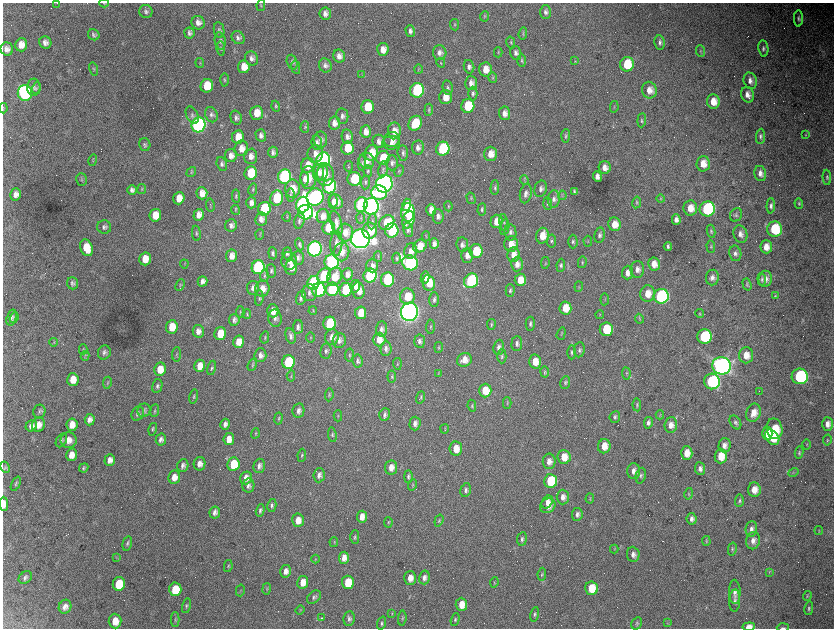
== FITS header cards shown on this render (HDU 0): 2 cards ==
NAXIS1  =                 1663 / length of data axis 1
NAXIS2  =                 1252 / length of data axis 2

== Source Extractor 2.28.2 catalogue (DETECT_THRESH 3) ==
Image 1663 x 1252 px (HDU 0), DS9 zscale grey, zoomed out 1/2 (1 PNG px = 2 x 2 image px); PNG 836 x 630 px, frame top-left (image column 2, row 1251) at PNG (3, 3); each listed source drawn as its Kron ellipse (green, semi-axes under 4 px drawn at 4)
Background 3840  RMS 69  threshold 207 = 3 sigma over >= 5 px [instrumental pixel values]
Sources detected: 565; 66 cannot appear on this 1/2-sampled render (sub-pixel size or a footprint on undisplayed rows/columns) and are neither listed nor drawn; the other 499 listed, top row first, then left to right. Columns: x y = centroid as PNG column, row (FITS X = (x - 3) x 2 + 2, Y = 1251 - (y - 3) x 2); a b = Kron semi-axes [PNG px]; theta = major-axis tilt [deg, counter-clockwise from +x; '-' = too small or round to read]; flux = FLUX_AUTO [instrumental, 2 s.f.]
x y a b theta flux
57 3 2 1 - 3.2e+03
104 3 4 3 - 1.1e+04
261 5 5 2 - 1.1e+04
146 11 7 6 - 3.9e+04
545 12 7 5 -90 4.4e+04
325 14 6 5 - 7.6e+04
484 16 5 3 - 1.4e+04
798 18 8 4 90 3.4e+04
198 23 7 6 - 7.6e+04
454 25 6 3 -84 1.4e+04
219 30 8 5 -80 3.5e+04
410 31 6 4 -74 5.1e+04
189 33 5 5 - 4.0e+04
523 34 6 3 84 1.8e+04
94 35 6 5 - 3.3e+04
238 38 7 6 - 4.9e+04
220 41 8 5 -78 4.7e+04
511 42 6 3 -76 1.8e+04
660 42 7 5 -81 4.3e+04
45 43 6 6 - 6.2e+04
21 45 6 6 - 1.3e+05
7 49 6 6 - 7.7e+04
221 49 7 4 -82 2.3e+04
383 49 6 5 - 1.1e+05
763 49 8 5 -81 3.8e+04
701 51 6 4 -84 2.0e+04
498 52 5 4 - 1.5e+04
440 53 7 6 - 6.9e+04
516 53 7 5 -74 5.0e+04
339 56 6 6 - 8.6e+04
252 58 7 6 - 5.8e+04
522 60 6 4 -90 2.2e+04
575 61 4 3 - 1.2e+04
292 62 7 5 -71 3.5e+04
200 63 5 2 - 1.1e+04
441 63 5 3 - 1.3e+04
627 64 7 7 - 4.7e+05
325 65 7 6 - 5.2e+04
244 67 6 6 - 2.0e+05
296 67 7 4 -79 2.9e+04
469 67 7 5 -76 5.2e+04
94 69 7 4 -74 1.9e+04
418 69 5 3 - 1.3e+04
486 69 7 6 - 1.7e+05
362 75 4 3 - 1.2e+04
493 78 5 3 - 1.6e+04
224 80 7 3 -90 1.9e+04
750 81 8 6 -72 7.5e+04
471 83 7 6 - 8.2e+04
207 86 7 6 - 3.9e+05
34 87 8 6 -89 5.3e+04
36 88 6 4 71 2.3e+04
448 88 7 5 -80 3.5e+04
417 90 7 7 - 1.9e+06
649 90 8 7 - 1.3e+05
25 93 8 7 - 5.0e+06
473 93 7 4 -90 3.2e+04
747 95 8 6 -71 9.3e+04
445 97 7 6 - 1.7e+05
713 101 7 6 - 1.9e+05
276 106 5 4 - 2.3e+04
468 106 7 6 - 5.8e+05
368 107 6 6 - 3.2e+05
614 107 5 2 - 1.2e+04
3 108 5 2 - 1.0e+04
429 110 6 3 83 1.7e+04
257 113 7 6 - 2.1e+05
505 113 7 5 -84 9.1e+04
192 115 9 5 -65 4.5e+04
211 115 8 6 -67 4.5e+04
342 116 7 6 - 5.1e+04
236 118 7 5 -74 4.3e+04
642 120 7 4 85 2.4e+04
334 123 7 5 81 1.0e+05
415 123 8 6 56 4.2e+05
199 125 7 7 - 6.4e+06
305 127 6 4 90 1.9e+04
366 131 6 5 - 1.1e+05
394 131 8 6 87 1.3e+05
261 135 6 5 - 5.6e+04
806 135 4 3 - 1.1e+04
566 136 7 4 86 2.5e+04
760 136 8 4 85 3.5e+04
238 137 6 6 - 1.7e+05
347 137 7 5 -80 5.5e+04
392 139 8 7 - 8.0e+04
321 140 8 6 89 6.9e+04
379 141 6 6 - 6.7e+04
317 143 7 5 -82 5.1e+04
391 143 9 6 2 7.3e+04
145 145 6 5 - 3.1e+04
418 147 7 6 - 6.9e+04
241 148 8 7 - 1.2e+05
347 148 6 6 - 3.4e+05
443 149 7 6 - 1.4e+06
273 152 5 4 - 4.7e+04
371 153 8 6 74 2.6e+05
403 153 7 5 -84 4.0e+04
315 154 9 7 81 1.0e+05
491 154 7 6 - 1.5e+05
231 155 6 6 - 8.9e+04
251 156 8 6 87 9.0e+04
383 158 7 6 - 4.0e+05
93 160 6 3 75 1.6e+04
323 160 7 7 - 4.9e+06
367 161 8 7 - 9.6e+04
362 163 8 4 -89 2.6e+04
392 163 7 6 - 4.6e+04
222 164 7 5 -72 3.6e+04
703 164 8 6 88 1.7e+05
308 165 7 6 - 2.1e+05
349 166 5 2 - 1.1e+04
605 168 6 6 - 9.8e+04
383 169 8 4 81 3.6e+04
368 171 6 4 -88 2.2e+04
399 171 6 4 64 1.9e+04
191 172 5 3 - 1.7e+04
318 172 9 5 87 7.9e+04
322 172 9 5 84 7.4e+04
251 173 7 6 - 5.7e+05
760 173 8 6 -77 7.8e+04
325 175 11 8 -88 1.5e+05
597 176 5 4 - 7.7e+04
284 177 7 6 - 3.5e+06
827 177 7 4 -87 2.8e+04
308 178 11 8 -89 1.8e+05
304 179 7 4 -87 7.0e+04
354 179 7 6 - 7.0e+05
81 180 6 5 - 2.4e+04
524 180 5 3 - 1.5e+04
365 182 7 4 84 3.0e+04
384 184 9 8 - 1.2e+07
329 186 7 6 - 2.8e+06
495 188 7 4 87 2.9e+04
142 189 5 3 - 1.5e+04
253 189 6 3 78 1.7e+04
293 189 9 7 -89 2.1e+05
541 189 8 6 75 5.4e+04
132 190 5 4 - 4.9e+04
574 191 4 3 - 2.5e+04
202 193 6 5 - 1.2e+05
379 193 8 7 - 5.7e+05
16 194 6 5 - 7.7e+04
526 194 10 6 80 6.4e+04
290 195 6 4 89 2.7e+04
562 195 4 2 - 1.2e+04
236 196 6 4 87 2.1e+04
315 197 9 8 - 6.9e+06
179 198 6 5 - 1.6e+05
277 198 8 6 80 7.5e+05
471 198 6 2 -74 1.3e+04
554 199 8 6 84 6.0e+04
661 199 4 3 - 1.4e+04
333 201 7 4 83 5.9e+04
336 201 8 6 -46 1.0e+05
637 202 6 4 80 2.3e+04
251 203 5 5 - 7.0e+04
548 203 6 4 -85 3.2e+04
799 203 5 3 - 1.7e+04
210 205 7 3 -82 1.3e+04
303 205 8 6 79 6.5e+06
361 205 7 6 - 2.8e+06
406 205 6 4 75 1.4e+05
371 206 8 7 - 9.2e+06
448 206 5 3 - 1.5e+04
771 206 8 4 87 4.1e+04
690 208 7 7 - 1.8e+05
264 209 7 6 - 1.0e+06
482 209 6 4 85 3.2e+04
707 209 8 7 - 1.8e+06
235 210 5 3 - 1.2e+04
431 210 6 5 - 1.0e+05
305 212 7 7 - 4.8e+06
408 212 9 7 -89 1.2e+06
155 215 6 6 - 2.3e+05
199 215 6 5 - 1.0e+05
736 215 7 6 - 3.2e+04
323 216 7 6 - 1.0e+05
438 216 7 5 -87 6.0e+04
287 217 5 3 - 1.3e+04
361 218 5 3 - 1.5e+04
261 219 6 6 - 7.3e+04
676 219 5 4 - 6.3e+04
408 220 9 6 74 1.9e+05
299 221 8 5 73 3.4e+04
372 221 8 3 82 3.5e+04
496 221 7 6 - 1.7e+05
387 222 8 6 43 4.8e+05
504 222 8 4 -85 3.4e+04
336 223 13 5 -75 8.9e+04
615 224 7 6 - 1.7e+05
231 225 6 6 - 5.7e+04
104 227 7 6 - 4.5e+04
505 227 8 4 80 3.4e+04
329 228 6 6 - 7.6e+05
775 229 7 7 - 6.8e+05
408 230 7 4 -78 3.7e+04
370 231 8 7 - 3.7e+05
392 231 7 6 - 1.6e+06
711 231 7 4 -82 2.4e+04
510 232 8 6 -81 5.2e+04
196 233 8 4 -83 3.1e+04
345 233 9 8 - 1.4e+05
740 234 9 6 -73 7.0e+04
260 235 5 3 - 1.1e+04
599 235 7 5 78 4.2e+04
426 236 5 2 - 9.4e+03
542 236 8 6 79 1.9e+05
360 239 9 9 - 1.5e+07
551 241 6 4 81 2.8e+04
588 241 5 2 - 1.1e+04
573 242 7 4 -89 3.1e+04
336 243 12 6 86 7.5e+04
434 243 5 4 - 7.0e+04
300 244 6 4 -72 3.6e+04
511 244 7 7 - 1.7e+05
462 245 7 5 -82 5.7e+04
420 246 7 6 - 1.9e+05
668 246 4 3 - 2.6e+04
711 246 6 4 -86 2.1e+04
766 247 6 6 - 1.4e+05
86 248 8 6 -68 2.8e+05
315 249 7 7 - 7.1e+06
411 251 8 6 74 9.8e+04
476 251 7 6 - 4.1e+05
342 252 9 7 82 1.4e+05
273 253 6 4 -84 3.4e+04
287 253 6 4 87 4.2e+04
735 253 8 6 -79 5.2e+04
513 255 7 6 - 1.2e+05
231 256 6 5 - 1.1e+05
378 256 5 3 - 1.3e+04
467 256 7 6 - 8.8e+04
298 258 7 6 - 4.7e+04
396 258 6 3 89 1.9e+04
145 259 6 5 - 2.2e+05
289 261 9 7 87 9.6e+04
332 262 7 7 - 3.3e+06
582 262 6 3 79 1.6e+04
410 263 8 7 - 4.3e+06
545 263 6 3 81 1.5e+04
184 264 4 2 - 9.3e+03
517 264 7 6 - 9.8e+04
654 264 6 5 - 1.4e+05
561 265 6 4 84 2.8e+04
372 266 7 5 -89 7.0e+04
258 267 7 6 - 3.3e+06
291 267 7 6 - 1.3e+05
637 269 8 7 - 7.9e+04
271 271 7 5 -84 3.4e+04
628 273 7 5 87 9.2e+04
347 274 6 5 - 8.9e+04
370 275 7 6 - 2.7e+06
264 276 6 3 83 2.3e+04
324 276 8 6 54 1.1e+06
334 277 9 7 66 2.4e+05
425 278 6 3 77 7.7e+04
712 278 8 6 82 6.6e+04
762 279 6 4 -86 2.6e+04
765 279 8 6 80 9.5e+04
387 280 7 6 - 1.4e+06
520 280 6 5 - 2.0e+05
203 281 5 5 - 6.0e+04
471 281 7 7 - 2.2e+06
72 283 6 5 - 3.9e+04
313 283 7 6 - 3.1e+06
429 283 8 6 -80 2.7e+05
747 284 6 4 -73 2.0e+04
180 285 6 2 65 1.3e+04
355 286 6 5 - 9.9e+04
579 287 5 3 - 1.1e+04
253 288 7 6 - 6.4e+04
262 289 8 7 - 1.3e+05
332 289 7 6 - 1.4e+06
319 290 7 6 - 2.8e+06
345 290 7 6 - 8.1e+05
358 291 8 6 -85 1.1e+05
510 291 6 4 88 3.0e+04
310 293 8 7 - 6.3e+04
648 293 8 7 - 1.7e+05
407 296 8 7 - 3.0e+05
661 296 7 7 - 3.2e+06
775 296 4 3 - 1.1e+04
259 298 7 3 83 2.4e+04
301 298 7 4 72 4.8e+04
605 299 6 2 84 9.4e+03
434 300 7 4 88 4.0e+04
565 308 6 6 - 2.5e+05
273 311 6 5 - 1.4e+05
313 311 4 2 - 1.1e+04
240 312 6 3 86 1.6e+04
409 312 9 8 - 1.4e+07
361 313 6 5 - 2.3e+05
247 314 5 3 - 1.7e+04
700 314 4 3 - 1.2e+04
600 315 4 3 - 1.1e+04
12 317 8 5 72 3.6e+04
14 318 5 4 - 1.8e+04
275 318 8 6 -80 6.0e+04
639 319 5 3 - 1.6e+04
234 320 6 5 - 4.5e+04
330 323 7 6 - 1.2e+06
491 324 5 3 - 1.6e+04
530 324 7 4 -89 3.4e+04
172 327 7 6 - 2.5e+05
298 327 7 5 82 4.7e+04
430 327 7 3 85 1.9e+04
381 329 7 5 88 5.2e+04
606 329 7 6 - 5.3e+05
198 331 6 5 - 7.3e+04
220 334 6 6 - 3.3e+05
561 334 6 2 73 1.2e+04
291 336 8 5 -75 5.6e+04
265 337 6 3 76 1.6e+04
332 337 8 7 - 9.4e+04
704 337 7 7 - 1.4e+06
310 338 5 2 - 1.1e+04
339 340 7 6 - 6.1e+04
379 340 7 6 - 1.5e+05
419 341 7 5 -84 4.8e+04
54 342 4 3 - 1.2e+04
238 342 6 5 - 1.8e+05
517 344 7 5 86 4.6e+04
439 347 5 4 - 1.7e+04
499 347 7 5 85 5.5e+04
83 349 5 2 - 1.1e+04
386 349 7 5 86 4.8e+04
579 350 7 5 81 4.0e+04
326 351 7 6 - 4.1e+04
572 352 7 4 -89 3.0e+04
104 353 7 6 - 4.2e+04
177 354 7 3 85 1.9e+04
260 355 7 6 - 6.9e+04
349 355 6 3 80 1.9e+04
746 355 8 7 - 1.5e+05
85 356 5 3 - 2.0e+04
502 356 7 4 90 3.2e+04
464 360 7 6 - 1.2e+05
357 361 6 5 - 3.9e+04
288 362 7 6 - 1.4e+06
535 362 7 6 - 2.0e+05
397 364 6 2 -86 1.2e+04
252 365 6 3 69 1.7e+04
200 366 6 5 - 1.9e+05
722 366 9 9 - 6.8e+06
212 368 7 4 77 3.0e+04
160 369 6 6 - 2.5e+05
545 372 5 4 - 1.9e+04
626 373 6 3 -83 1.8e+04
438 374 4 2 - 1.0e+04
291 376 6 3 84 1.7e+04
392 376 6 4 83 1.8e+04
800 376 8 8 - 2.0e+06
73 379 6 5 - 1.8e+05
712 381 8 8 - 1.7e+06
107 383 6 3 82 1.6e+04
565 383 6 5 - 2.8e+04
157 386 7 5 79 3.7e+04
485 390 7 6 - 2.6e+05
759 391 2 1 - 5.0e+03
329 395 6 3 85 1.9e+04
194 397 7 4 78 2.2e+04
421 397 6 3 70 2.0e+04
507 403 6 3 -90 1.4e+04
637 405 6 4 -85 2.4e+04
472 406 6 4 -80 2.2e+04
144 410 7 6 - 3.8e+04
39 411 7 6 - 3.4e+04
155 411 6 4 82 2.0e+04
298 411 7 6 - 5.8e+04
754 413 9 7 69 1.5e+05
138 414 7 6 - 4.3e+04
385 414 6 5 - 4.6e+04
660 415 4 3 - 1.1e+04
338 416 5 3 - 1.5e+04
615 417 6 5 - 2.7e+04
278 418 6 3 81 2.0e+04
90 420 5 5 - 6.5e+04
735 422 7 5 -59 3.6e+04
648 423 6 4 79 4.9e+04
225 424 5 4 - 6.0e+04
415 424 7 5 87 6.6e+04
828 424 7 5 -88 9.9e+04
38 425 7 6 - 1.2e+05
72 425 6 5 - 1.4e+05
671 425 8 6 86 1.0e+05
31 426 6 5 - 6.8e+04
153 429 6 3 76 2.1e+04
445 429 4 2 - 9.1e+03
774 429 10 8 -77 4.5e+05
255 433 5 2 - 1.1e+04
767 433 7 5 88 3.8e+05
332 435 7 3 -81 2.3e+04
772 437 8 6 -53 3.2e+05
229 439 6 5 - 1.4e+05
61 440 7 5 60 3.0e+04
69 440 8 8 - 1.2e+05
161 440 6 5 - 5.6e+04
827 440 5 3 - 1.4e+04
807 444 5 3 - 1.1e+04
724 445 7 6 - 6.7e+04
604 446 7 6 - 1.7e+05
456 449 7 6 - 2.0e+05
687 453 6 6 - 1.6e+05
799 453 6 4 79 2.3e+04
71 455 6 5 - 1.2e+05
302 455 6 3 83 1.8e+04
721 456 7 6 - 2.3e+05
564 457 7 6 - 2.0e+05
110 460 6 5 - 8.6e+04
549 461 8 6 -90 1.0e+05
199 464 7 6 - 9.2e+04
233 464 7 6 - 5.5e+05
183 466 6 5 - 4.9e+04
259 466 7 5 72 5.5e+04
5 467 6 4 -63 2.5e+04
391 467 7 6 - 1.0e+05
84 468 5 4 - 2.4e+04
700 469 6 5 - 5.2e+04
634 471 7 6 - 8.3e+04
793 473 5 2 - 1.1e+04
319 475 7 6 - 6.6e+04
641 476 8 5 77 3.5e+04
174 477 7 6 - 1.2e+05
408 477 6 4 90 3.3e+04
246 478 6 5 - 1.0e+05
551 481 7 6 - 7.4e+05
16 484 8 4 66 2.6e+04
413 485 6 2 71 1.3e+04
248 486 7 6 - 4.8e+04
466 490 7 5 76 4.1e+04
754 490 7 6 - 1.5e+05
689 494 6 4 77 2.1e+04
563 497 7 6 - 8.3e+04
590 499 5 2 - 9.5e+03
739 501 6 4 88 2.8e+04
547 502 7 5 54 8.9e+04
4 504 7 3 -89 9.9e+04
272 505 6 4 77 3.3e+04
548 506 8 7 - 1.1e+05
260 510 6 4 74 3.3e+04
215 512 6 5 - 5.8e+04
577 514 6 5 - 4.9e+04
362 517 6 5 - 1.2e+05
692 519 6 5 - 5.6e+04
298 520 7 6 - 1.4e+05
439 520 6 3 71 1.7e+04
388 522 5 4 - 1.8e+04
751 529 8 5 83 5.5e+04
819 531 4 2 - 8.7e+03
355 537 6 4 88 2.7e+04
522 539 7 5 81 3.5e+04
706 541 5 4 - 1.7e+04
753 541 9 7 79 8.1e+04
334 542 5 2 - 1.1e+04
127 543 7 4 76 2.8e+04
614 549 4 2 - 9.7e+03
732 549 7 4 77 2.3e+04
633 554 7 6 - 7.1e+04
116 557 4 2 - 6.4e+03
344 558 6 5 - 1.1e+05
315 559 4 3 - 1.1e+04
228 566 6 3 80 1.8e+04
286 571 6 5 - 8.3e+04
769 572 3 2 - 8.8e+03
542 574 6 3 82 2.2e+04
25 577 7 5 38 4.3e+04
424 577 7 5 77 5.7e+04
410 578 7 6 - 1.3e+05
303 582 6 5 - 1.4e+05
348 582 6 6 - 3.8e+05
494 582 5 3 - 1.4e+04
119 584 7 6 - 5.6e+05
592 588 7 6 - 3.2e+05
175 589 7 6 - 5.2e+05
267 589 5 3 - 1.4e+04
240 590 6 1 75 7.9e+03
735 592 12 6 -89 6.4e+04
807 596 5 3 - 1.7e+04
314 597 8 5 41 3.4e+04
735 601 11 5 87 5.2e+04
461 604 6 6 - 1.9e+05
186 606 7 3 76 2.4e+04
65 607 7 6 - 8.1e+04
809 608 7 4 79 2.6e+04
300 610 5 3 - 1.1e+04
392 613 4 2 - 9.2e+03
535 614 7 4 78 2.9e+04
321 618 2 1 - 1.4e+04
402 618 7 3 86 1.7e+04
175 619 7 3 89 2.6e+04
349 619 7 5 82 4.1e+04
455 620 6 4 71 2.4e+04
115 621 7 6 - 1.8e+05
382 623 7 4 71 2.9e+04
637 623 6 5 - 2.2e+04
668 623 3 2 - 1.0e+04
749 627 6 4 6 1.1e+05
783 628 6 2 3 1.6e+04
At the frame edge (FLAGS 8, measured only in part): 5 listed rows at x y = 57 3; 104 3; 4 504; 749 627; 783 628
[66 sub-pixel or undisplayed-footprint detections neither listed nor drawn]